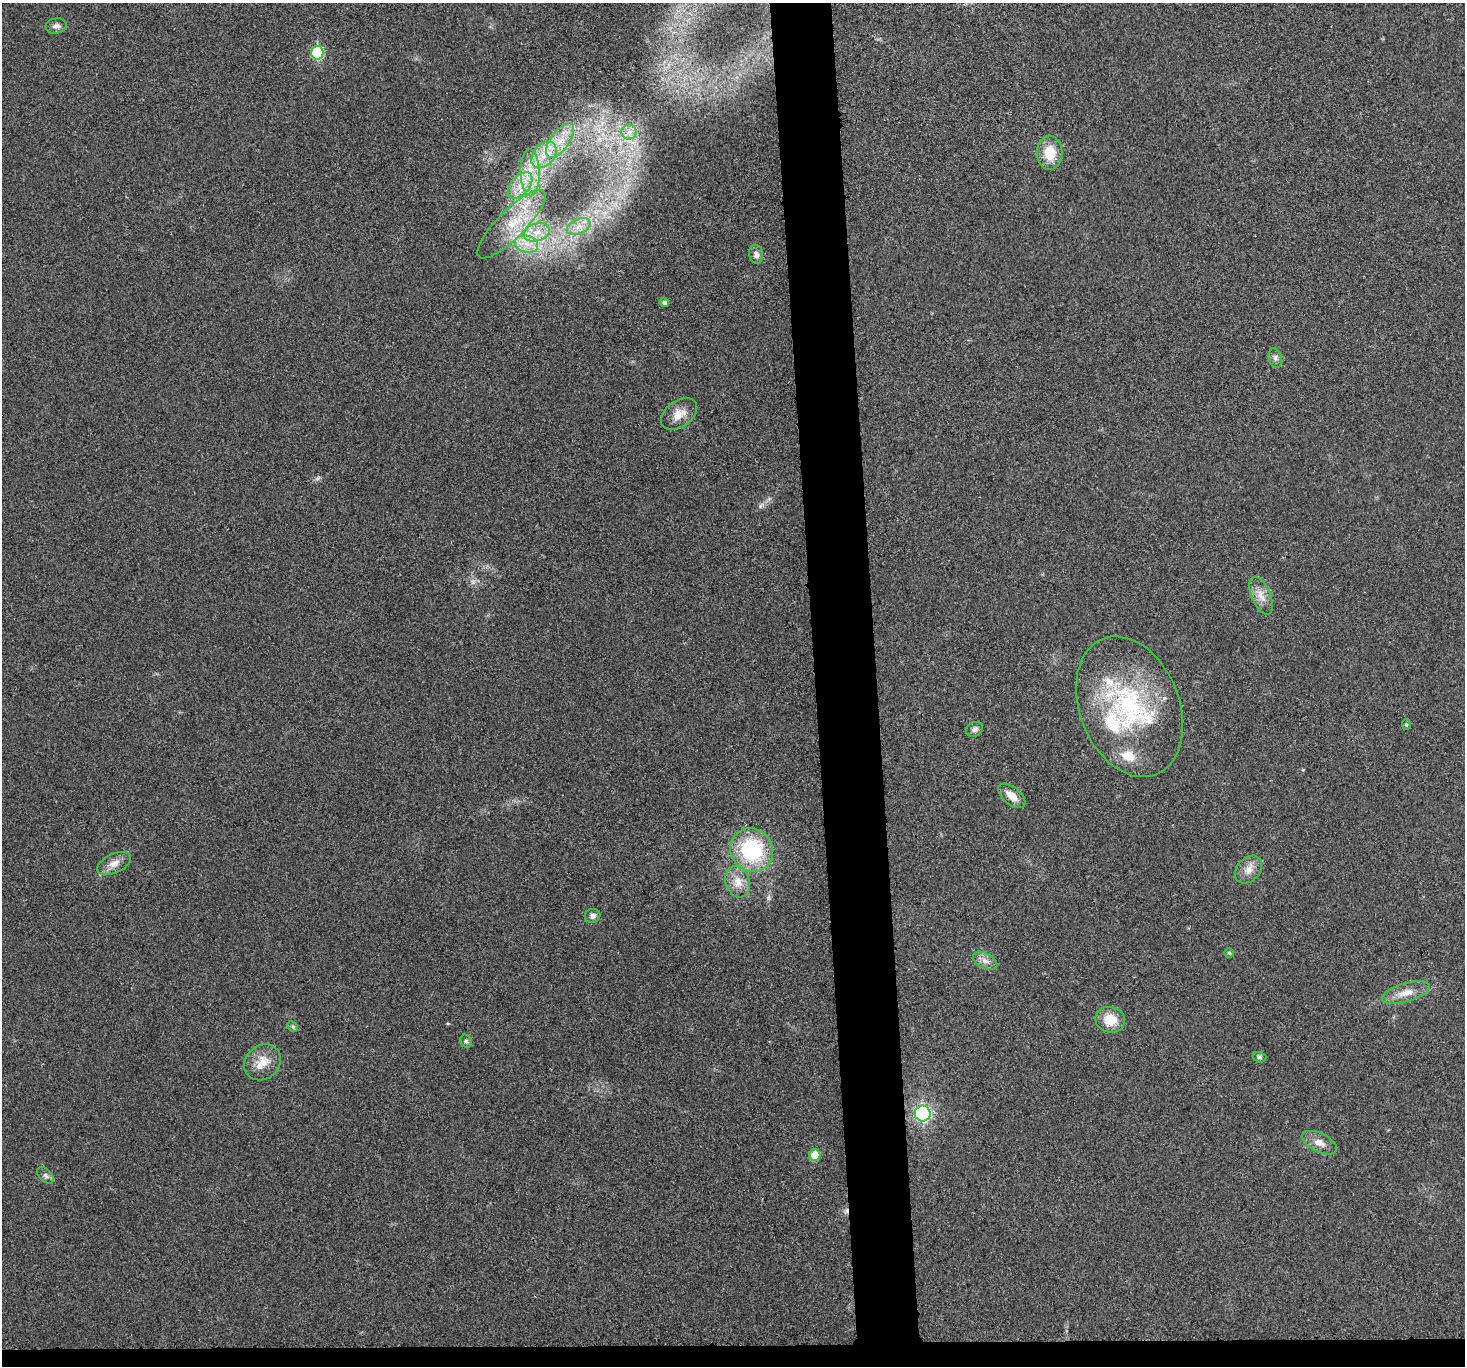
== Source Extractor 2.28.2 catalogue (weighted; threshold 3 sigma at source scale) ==
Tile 8 of 3 x 3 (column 2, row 3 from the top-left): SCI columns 1465-2927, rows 129-1492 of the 4392 x 4370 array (HDU 1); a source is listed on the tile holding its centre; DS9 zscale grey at full resolution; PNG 1467 x 1368 px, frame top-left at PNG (2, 3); each listed source drawn as its Kron ellipse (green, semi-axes under 4 px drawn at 4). Shown black and unused: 6% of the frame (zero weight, under 3 of 4 exposures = <1% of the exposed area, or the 3 px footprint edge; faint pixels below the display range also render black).
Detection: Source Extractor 2.28.2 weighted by HDU 2 'WHT'; one run over the whole footprint, this tile lists its part. Background 0.0321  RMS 0.0062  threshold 0.0281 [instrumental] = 3 sigma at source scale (4.5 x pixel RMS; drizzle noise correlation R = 1.50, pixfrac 1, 0.05/0.05 arcsec/px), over >= 5 px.
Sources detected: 43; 1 cosmic-ray / hot-pixel residue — neither listed nor drawn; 4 inside a brighter listed object's ellipse — not listed separately; the other 38 listed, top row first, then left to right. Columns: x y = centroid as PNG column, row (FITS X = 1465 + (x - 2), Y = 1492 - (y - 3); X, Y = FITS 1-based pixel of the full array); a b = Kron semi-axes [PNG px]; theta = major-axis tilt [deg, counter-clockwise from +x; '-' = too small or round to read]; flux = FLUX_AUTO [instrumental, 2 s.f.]
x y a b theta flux
56 26 11 7 8 2.8
317 53 7 6 - 46
629 132 7 7 - 3.3
560 140 20 9 55 11
1050 153 17 13 -89 15
544 155 15 10 50 10
530 173 23 9 -88 14
520 185 15 9 50 9.2
511 224 46 14 45 27
579 227 12 7 23 5.5
537 232 13 8 17 8
526 244 12 8 -16 7.3
756 254 9 7 -81 2.8
664 303 5 4 - 2.1
1275 358 10 6 -77 2.1
679 414 20 13 36 7.6
1261 596 20 9 -67 6.5
1129 707 73 50 -68 100
1406 725 5 4 - 1
975 729 9 7 26 2.3
1012 796 16 8 -39 6.6
752 850 22 20 -52 54
114 863 18 9 25 5.8
1249 870 16 11 47 6
738 882 16 12 -73 7.9
593 916 8 7 - 2.6
1229 953 4 4 - 0.86
985 961 13 7 -29 4
1406 993 24 9 16 8.2
1110 1020 15 13 -13 12
293 1027 6 4 -46 0.95
466 1041 7 5 -57 1.4
1259 1057 7 5 -15 1.2
263 1062 19 16 42 10
923 1114 8 8 - 80
1319 1143 19 9 -26 5.9
815 1155 6 5 - 12
45 1175 10 6 -46 1.9